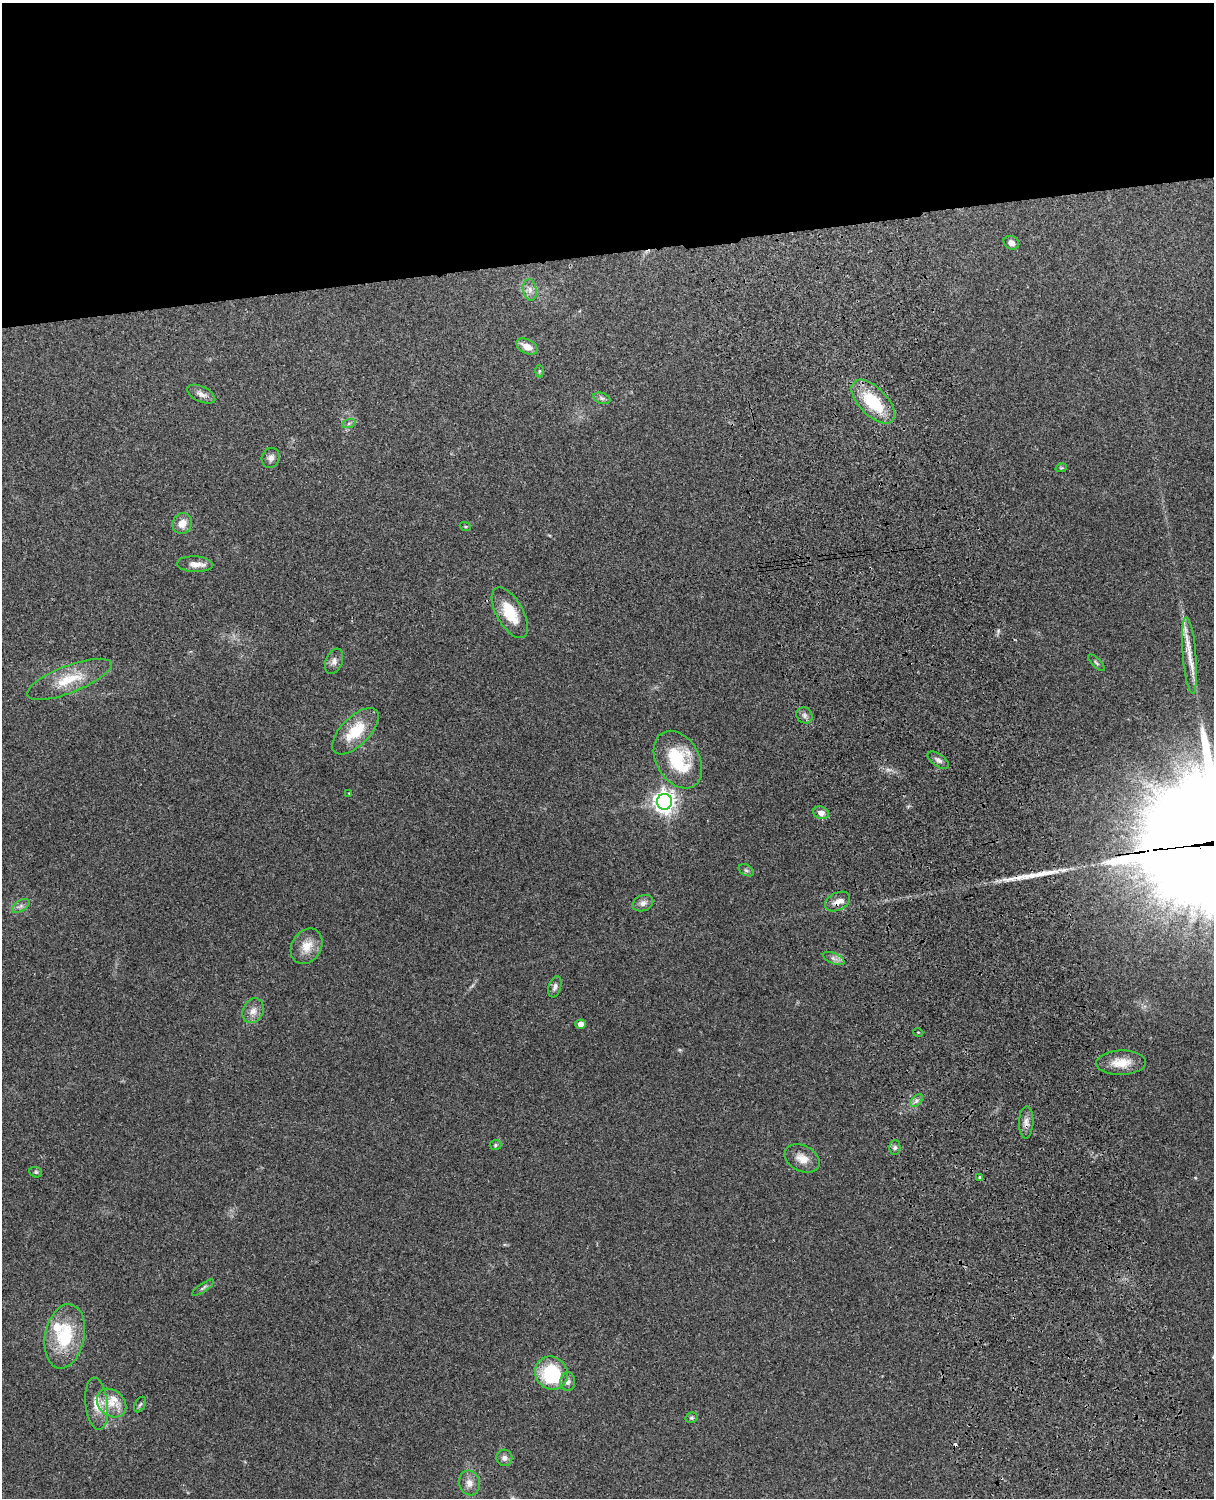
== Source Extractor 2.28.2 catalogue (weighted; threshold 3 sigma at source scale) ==
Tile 2 of 4 x 3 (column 2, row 1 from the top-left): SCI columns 1331-2542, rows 3156-4651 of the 5088 x 4928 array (HDU 1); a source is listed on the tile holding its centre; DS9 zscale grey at full resolution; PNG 1216 x 1500 px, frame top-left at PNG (2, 3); each listed source drawn as its Kron ellipse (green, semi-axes under 4 px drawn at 4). Shown black and unused: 17% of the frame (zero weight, under 3 of 4 exposures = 6% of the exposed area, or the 3 px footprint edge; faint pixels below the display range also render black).
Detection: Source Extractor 2.28.2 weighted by HDU 2 'WHT'; one run over the whole footprint, this tile lists its part. Background 0.24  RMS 0.0087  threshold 0.0389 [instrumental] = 3 sigma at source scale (4.5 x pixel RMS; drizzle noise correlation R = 1.50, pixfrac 1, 0.05/0.05 arcsec/px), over >= 5 px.
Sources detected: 59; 1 inside a brighter object's white glare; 1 cosmic-ray / hot-pixel residue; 2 long thin detections or spike segments (spike, bleed or trail) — neither listed nor drawn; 2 inside a brighter listed object's ellipse — not listed separately; the other 53 listed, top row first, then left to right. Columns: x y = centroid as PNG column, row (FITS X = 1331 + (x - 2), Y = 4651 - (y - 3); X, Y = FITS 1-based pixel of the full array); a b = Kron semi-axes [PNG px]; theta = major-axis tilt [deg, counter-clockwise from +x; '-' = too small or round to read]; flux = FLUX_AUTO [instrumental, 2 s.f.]
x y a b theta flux
1011 243 8 6 -28 4
530 290 11 6 -80 4.2
527 347 11 7 -27 9
539 371 6 4 89 1.1
201 394 15 7 -25 4.8
602 398 9 5 -19 2.2
873 402 27 14 -45 43
349 423 7 4 20 1.7
271 458 10 9 - 4
1061 468 6 3 17 0.83
182 524 10 9 - 8.7
465 526 6 3 -19 1
195 564 18 8 -3 7.5
510 613 28 13 -60 25
1190 656 38 6 -85 14
334 661 13 8 68 4.5
1096 663 11 3 -45 1.4
69 679 45 13 21 27
804 715 8 7 - 3.2
355 731 29 14 45 29
678 760 31 21 -59 49
938 760 12 6 -35 3.3
349 793 3 3 - 0.57
664 802 8 7 - 590
821 813 8 6 -15 5
746 870 8 5 -30 1.9
837 901 13 8 27 6.5
643 903 10 8 22 4.4
21 906 10 5 33 2.8
307 946 19 14 58 13
834 958 11 5 -22 3.5
555 987 11 6 73 3.1
253 1011 13 10 63 6.4
581 1024 5 4 - 6.3
918 1032 5 3 - 0.67
1121 1063 25 12 1 16
917 1101 7 4 45 2.2
1026 1122 16 7 88 5.3
495 1145 6 5 - 1.4
895 1148 7 5 90 2
802 1158 18 13 -27 9.9
36 1172 6 5 - 1.4
980 1178 4 4 - 2
203 1288 13 4 33 2.2
65 1336 32 19 79 45
551 1373 17 16 - 54
568 1382 9 7 87 3.5
111 1403 16 12 -42 14
97 1404 26 11 -84 14
140 1404 8 5 61 1.6
692 1418 6 5 - 1.3
504 1458 8 8 - 3.4
469 1483 12 10 -74 6.4
Overlapping masked pixels (flux is a lower limit): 2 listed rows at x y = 837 901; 1026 1122